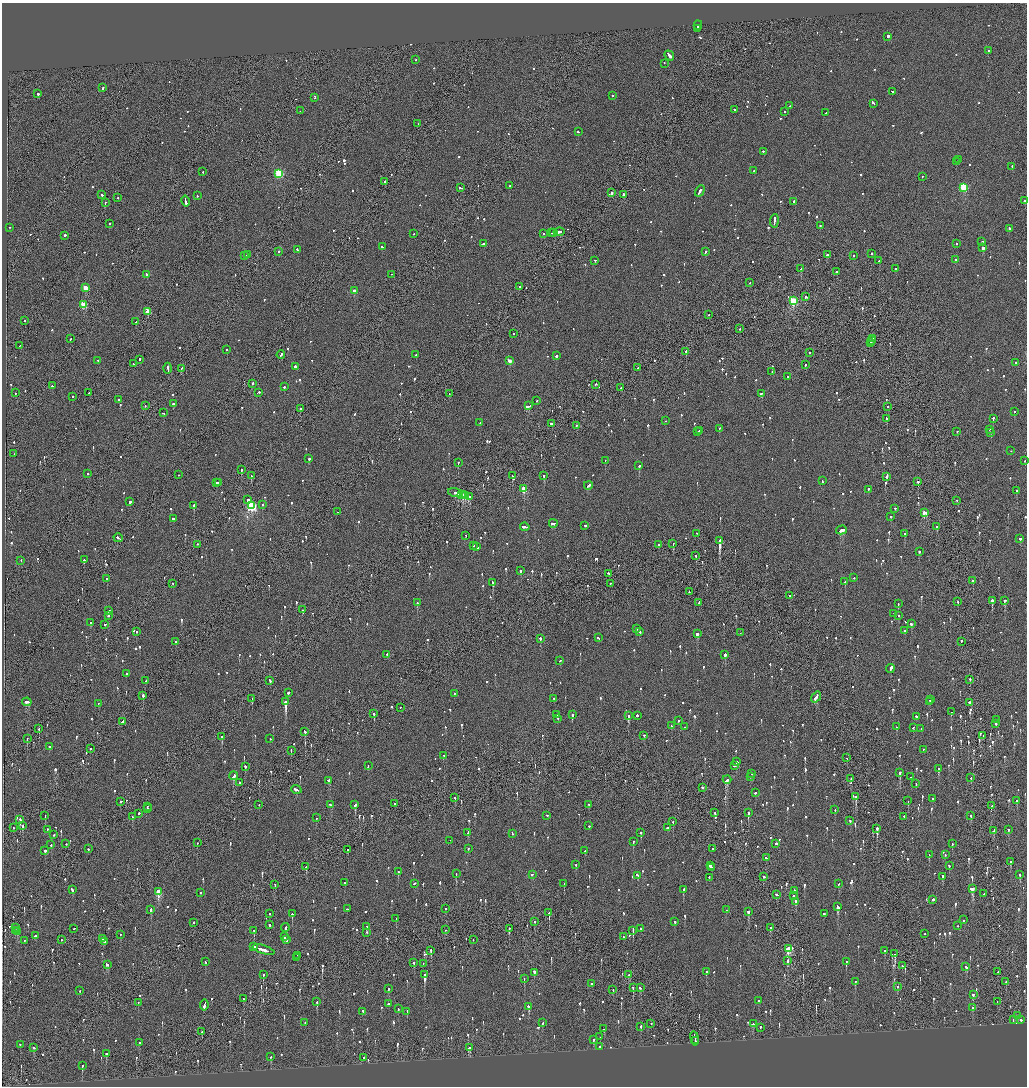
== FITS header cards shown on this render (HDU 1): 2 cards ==
NAXIS1  =                 2050
NAXIS2  =                 2168

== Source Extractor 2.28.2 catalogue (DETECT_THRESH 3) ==
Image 2050 x 2168 px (HDU 1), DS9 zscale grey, zoomed out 1/2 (1 PNG px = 2 x 2 image px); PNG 1029 x 1088 px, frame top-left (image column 2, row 2168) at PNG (2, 3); each listed source drawn as its Kron ellipse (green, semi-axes under 4 px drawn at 4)
Background -0.108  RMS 0.068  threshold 0.204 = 3 sigma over >= 5 px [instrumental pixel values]
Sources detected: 1402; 48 cannot appear on this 1/2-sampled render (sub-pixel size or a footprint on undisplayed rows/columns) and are neither listed nor drawn; of the other 1354, the 500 brightest by FLUX_AUTO listed and drawn (854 fainter detections omitted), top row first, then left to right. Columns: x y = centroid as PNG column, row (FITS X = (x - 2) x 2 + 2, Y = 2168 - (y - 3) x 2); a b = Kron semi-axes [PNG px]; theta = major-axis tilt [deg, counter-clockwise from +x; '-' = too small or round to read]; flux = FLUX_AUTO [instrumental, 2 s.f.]
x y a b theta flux
698 25 4 2 - 620
697 28 2 1 - 230
888 37 2 2 - 2600
988 51 2 2 - 200
669 56 5 2 - 710
415 60 2 1 - 92
664 64 2 2 - 120
103 88 3 2 - 130
892 92 3 2 - 180
38 94 2 2 - 600
613 96 2 2 - 100
315 99 2 1 - 440
874 104 3 2 - 320
790 106 2 2 - 310
735 110 2 2 - 170
300 111 2 1 - 140
785 112 2 2 - 160
826 113 3 2 - 230
418 124 2 1 - 110
578 132 2 1 - 540
763 152 2 2 - 290
958 160 2 2 - 190
956 162 2 2 - 130
1012 167 3 2 - 190
754 171 2 2 - 94
203 172 2 2 - 130
279 174 3 3 - 1200
922 177 2 2 - 96
385 182 2 2 - 300
510 186 2 2 - 190
461 188 4 2 - 280
964 188 3 3 - 910
700 191 6 2 61 290
612 193 2 2 - 930
102 195 2 2 - 180
624 195 2 2 - 120
197 196 2 2 - 94
117 198 2 2 - 230
1024 201 2 2 - 260
186 202 5 2 - 430
794 202 2 2 - 260
106 203 3 1 - 290
774 221 7 2 86 520
109 224 2 2 - 160
820 226 2 2 - 130
9 228 2 2 - 100
1009 229 3 2 - 120
559 232 6 2 11 300
552 233 2 2 - 160
554 233 3 1 - 200
414 234 2 2 - 110
544 234 2 2 - 120
65 236 2 2 - 270
982 242 2 2 - 120
483 244 3 2 - 230
956 244 2 2 - 89
383 247 3 2 - 160
983 248 2 2 - 800
297 250 2 2 - 170
278 252 2 2 - 150
705 252 2 2 - 140
871 254 2 2 - 520
248 255 4 2 - 430
827 255 3 2 - 350
244 256 3 2 - 410
853 256 2 2 - 160
955 260 2 2 - 230
595 261 2 2 - 140
879 261 2 2 - 290
801 269 3 2 - 260
896 269 2 2 - 120
836 272 2 2 - 160
147 275 3 2 - 530
392 275 2 2 - 95
749 283 2 1 - 180
519 287 2 2 - 90
86 288 3 3 - 300
354 291 2 2 - 190
806 297 3 2 - 190
793 301 3 3 - 900
83 305 3 3 - 400
148 312 3 2 - 320
709 315 2 1 - 110
24 321 2 1 - 170
136 322 2 1 - 130
740 329 2 1 - 200
513 334 2 2 - 120
70 339 3 2 - 180
873 339 3 1 - 170
872 341 2 1 - 170
871 343 3 2 - 210
20 346 2 1 - 120
227 350 2 2 - 250
686 352 3 1 - 570
810 353 2 2 - 120
281 355 4 2 - 230
416 355 2 2 - 300
556 356 2 2 - 260
139 360 2 2 - 150
98 361 2 1 - 130
510 361 2 2 - 200
1016 363 2 2 - 100
133 364 2 1 - 280
805 365 3 2 - 95
295 367 2 2 - 530
638 368 2 1 - 91
168 369 5 2 - 680
181 369 3 1 - 120
772 372 2 1 - 110
788 377 2 2 - 300
252 383 2 2 - 230
595 385 3 1 - 88
52 386 3 2 - 390
284 387 2 2 - 190
621 388 2 2 - 110
16 393 2 2 - 130
89 393 2 2 - 170
258 393 3 2 - 180
449 394 2 2 - 110
761 394 2 2 - 270
72 397 2 2 - 430
118 400 2 2 - 88
536 401 2 2 - 110
173 404 2 2 - 180
145 406 2 2 - 84
528 406 4 2 - 210
888 407 2 2 - 85
300 409 2 2 - 400
1014 412 2 2 - 100
163 413 3 2 - 98
886 419 2 2 - 190
993 419 2 2 - 140
665 421 2 2 - 85
480 423 2 2 - 91
551 424 3 2 - 270
576 426 2 2 - 440
719 429 2 2 - 110
989 430 2 2 - 100
699 431 2 2 - 160
697 432 2 2 - 240
957 432 2 2 - 83
991 433 2 2 - 98
1011 451 2 1 - 98
14 454 2 1 - 86
309 459 2 2 - 160
605 461 2 2 - 89
1025 461 2 2 - 130
458 463 2 2 - 140
639 466 2 2 - 660
241 470 2 2 - 640
88 474 2 2 - 100
178 475 2 1 - 120
251 476 2 2 - 120
512 476 2 2 - 600
544 476 2 2 - 320
886 477 2 2 - 100
822 481 3 2 - 270
918 482 2 2 - 460
216 483 2 1 - 140
219 483 3 2 - 480
588 486 4 2 - 250
524 489 3 3 - 560
868 490 2 2 - 210
1017 491 2 2 - 220
455 493 7 2 -16 530
461 495 2 2 - 340
463 495 2 1 - 250
465 496 3 2 - 410
469 497 3 2 - 230
248 500 2 2 - 4200
957 501 2 1 - 93
130 502 2 2 - 560
262 505 2 2 - 450
194 506 2 2 - 800
252 506 4 3 - 1700
895 509 2 2 - 110
338 512 2 2 - 170
924 513 3 3 - 300
891 517 2 2 - 87
173 519 2 2 - 400
553 524 4 2 - 310
585 526 2 2 - 140
525 527 5 2 - 260
937 527 2 2 - 200
841 530 5 2 - 690
697 534 2 2 - 130
904 534 2 2 - 120
466 536 2 2 - 130
118 538 5 2 - 260
1020 539 2 2 - 350
720 541 3 2 - 5900
673 544 2 2 - 390
198 545 2 1 - 170
659 545 2 1 - 140
473 546 2 2 - 100
477 547 2 2 - 190
919 552 2 2 - 190
696 556 2 2 - 120
84 560 2 2 - 190
21 561 2 1 - 100
520 571 2 2 - 84
609 574 3 2 - 300
854 578 2 2 - 90
107 579 2 2 - 83
973 581 2 2 - 140
845 582 2 2 - 180
493 583 3 2 - 710
173 584 2 2 - 85
610 584 2 2 - 83
689 592 2 2 - 85
789 596 2 2 - 85
992 601 2 2 - 2000
1004 601 2 2 - 290
958 602 2 2 - 160
417 603 2 2 - 390
699 603 2 1 - 120
898 604 2 2 - 240
302 610 2 2 - 200
109 611 2 2 - 89
894 614 2 2 - 95
108 616 2 2 - 200
899 616 2 2 - 91
91 623 2 2 - 91
911 624 2 2 - 360
105 625 2 2 - 150
637 629 2 2 - 190
904 631 2 2 - 170
137 632 2 2 - 84
640 632 2 2 - 150
740 633 2 1 - 91
698 634 3 2 - 360
598 638 3 2 - 140
540 639 2 2 - 260
176 642 2 2 - 140
961 642 2 1 - 240
387 655 2 2 - 100
725 655 2 2 - 820
559 661 3 2 - 180
890 669 4 2 - 940
126 674 2 2 - 230
970 680 2 2 - 160
146 681 3 2 - 120
270 681 3 2 - 180
288 693 2 2 - 260
454 694 2 2 - 110
143 696 3 2 - 480
816 697 6 2 53 500
252 699 2 1 - 250
554 699 2 2 - 100
930 700 2 2 - 140
27 702 5 2 - 280
286 702 3 2 - 5600
930 702 2 1 - 84
969 703 2 2 - 860
98 704 2 2 - 98
400 708 2 2 - 140
951 712 2 2 - 87
374 714 2 2 - 470
557 715 2 2 - 160
572 715 3 2 - 460
629 716 3 2 - 420
637 716 2 2 - 670
916 717 2 2 - 440
558 719 3 2 - 200
996 720 2 2 - 180
678 721 2 2 - 130
122 722 4 1 - 320
996 724 2 1 - 500
671 726 2 2 - 97
685 727 2 2 - 88
897 727 2 2 - 110
913 728 3 2 - 120
39 729 2 1 - 150
921 729 2 1 - 110
305 732 2 2 - 320
644 736 2 2 - 93
983 736 2 1 - 120
222 737 2 2 - 250
27 739 2 1 - 470
270 739 2 2 - 88
49 747 2 2 - 200
90 749 2 2 - 84
923 750 2 2 - 110
291 751 2 1 - 220
444 756 2 2 - 140
847 758 2 2 - 84
737 762 3 2 - 300
368 766 2 2 - 97
734 766 3 2 - 110
245 767 2 2 - 490
938 769 2 2 - 560
900 773 2 2 - 840
752 774 2 2 - 150
234 776 4 2 - 670
750 777 2 2 - 140
911 777 2 2 - 170
971 778 2 2 - 100
851 779 2 2 - 110
727 780 4 2 - 520
328 781 2 2 - 290
240 783 2 2 - 190
916 784 3 2 - 120
702 788 2 2 - 110
296 790 5 2 - 290
756 793 2 2 - 120
856 797 2 2 - 400
455 798 2 1 - 130
933 799 2 2 - 140
908 801 2 2 - 120
1017 801 2 2 - 280
121 802 2 2 - 130
394 804 3 2 - 280
259 805 2 1 - 87
330 805 4 2 - 200
355 805 2 2 - 770
589 805 2 2 - 110
992 806 2 2 - 100
147 807 4 1 - 300
147 809 2 2 - 260
835 810 2 2 - 120
715 813 2 2 - 170
748 813 2 2 - 510
139 814 2 2 - 300
45 816 2 2 - 84
547 816 2 2 - 110
971 816 2 2 - 110
132 817 2 2 - 97
904 817 2 2 - 85
317 818 2 2 - 93
20 820 2 1 - 540
850 821 2 2 - 130
673 822 2 2 - 210
23 826 3 2 - 140
589 826 2 2 - 97
13 828 2 1 - 120
667 828 2 2 - 1100
877 829 3 2 - 540
47 830 2 2 - 120
1008 830 3 2 - 120
994 831 3 1 - 310
468 833 4 2 - 190
641 833 2 2 - 150
512 834 3 2 - 130
54 835 3 2 - 120
450 841 2 1 - 96
633 842 2 2 - 200
197 843 2 2 - 100
66 844 2 2 - 100
776 844 2 2 - 460
952 844 2 2 - 380
51 845 2 2 - 96
88 849 2 2 - 170
468 849 2 2 - 180
713 849 2 2 - 100
348 850 2 1 - 130
45 851 2 2 - 260
585 851 2 2 - 130
929 855 2 2 - 95
945 855 2 2 - 95
766 858 2 2 - 160
1010 862 2 2 - 100
576 865 2 2 - 130
710 866 2 2 - 230
949 866 2 2 - 180
306 867 2 2 - 300
712 868 2 2 - 130
398 872 2 2 - 150
456 874 2 2 - 150
532 875 2 2 - 160
1020 875 2 2 - 360
638 876 3 2 - 330
764 877 2 2 - 130
943 877 2 2 - 830
709 878 2 2 - 150
344 883 2 2 - 130
414 884 3 2 - 130
564 884 2 2 - 84
838 884 3 2 - 110
275 885 3 1 - 150
972 889 3 2 - 970
72 890 3 2 - 340
683 890 2 2 - 330
795 891 2 2 - 110
158 892 3 3 - 530
200 893 2 2 - 100
984 894 2 1 - 99
777 895 3 2 - 150
793 896 2 2 - 150
932 900 3 2 - 340
796 902 3 2 - 98
837 907 3 2 - 1800
347 909 2 2 - 110
445 909 2 2 - 170
151 910 3 2 - 190
726 910 2 1 - 96
749 912 3 2 - 270
549 913 2 2 - 360
269 914 2 1 - 360
292 914 2 2 - 990
824 914 2 2 - 83
396 919 2 2 - 140
963 920 2 2 - 130
535 922 2 1 - 190
674 922 2 2 - 400
193 923 2 1 - 300
269 925 2 2 - 160
958 926 2 2 - 90
367 927 3 2 - 250
16 928 2 2 - 89
285 928 4 2 - 290
770 928 2 2 - 87
74 929 2 1 - 98
509 929 3 2 - 290
640 929 2 2 - 170
445 930 2 2 - 87
15 931 2 2 - 400
254 931 2 2 - 110
633 931 3 2 - 97
18 932 3 2 - 320
366 933 2 2 - 130
925 934 2 1 - 320
120 935 2 2 - 110
35 936 2 2 - 140
284 937 3 2 - 100
623 937 2 2 - 90
102 939 2 2 - 680
61 940 2 1 - 120
286 940 2 2 - 140
473 940 2 1 - 89
24 941 2 2 - 85
104 942 2 2 - 340
253 947 4 2 - 450
788 949 4 2 - 600
264 950 11 2 -17 800
431 951 3 2 - 150
885 951 2 2 - 140
895 954 3 2 - 270
298 956 2 2 - 130
297 958 2 1 - 240
787 961 3 2 - 240
205 962 2 2 - 86
846 962 2 2 - 190
414 963 2 2 - 170
423 964 2 1 - 90
107 965 3 2 - 260
902 966 2 2 - 210
966 967 3 2 - 150
706 972 2 2 - 96
998 972 2 2 - 88
534 973 3 2 - 790
263 975 2 2 - 240
424 975 3 2 - 970
629 975 2 2 - 200
524 979 2 2 - 140
855 982 3 2 - 110
1006 982 2 2 - 100
592 984 2 2 - 130
897 987 2 2 - 92
633 988 3 2 - 150
640 988 2 2 - 99
388 989 2 2 - 150
613 990 2 2 - 140
79 991 2 2 - 93
973 995 2 2 - 110
243 999 2 2 - 240
759 1001 2 2 - 89
317 1002 3 2 - 170
997 1002 2 1 - 88
138 1003 2 1 - 450
388 1004 2 2 - 130
204 1005 5 2 - 400
528 1007 3 2 - 440
972 1008 2 2 - 93
398 1009 3 2 - 130
363 1012 3 2 - 150
407 1012 2 2 - 89
1018 1016 2 2 - 130
1013 1020 2 1 - 94
1021 1020 2 2 - 99
305 1023 2 2 - 89
543 1023 3 2 - 93
651 1024 2 1 - 170
753 1024 3 2 - 110
641 1027 2 2 - 150
760 1028 2 2 - 210
604 1029 2 2 - 150
202 1032 2 2 - 93
600 1037 2 2 - 110
694 1039 7 1 -81 590
593 1040 2 2 - 240
695 1041 4 2 - 300
139 1043 2 2 - 450
20 1045 2 2 - 94
600 1047 3 2 - 170
33 1048 2 2 - 180
469 1048 4 2 - 310
106 1054 2 2 - 140
271 1057 3 2 - 150
363 1058 2 2 - 93
82 1066 2 2 - 320
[854 fainter detections neither listed nor drawn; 48 sub-pixel or undisplayed-footprint detections neither listed nor drawn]